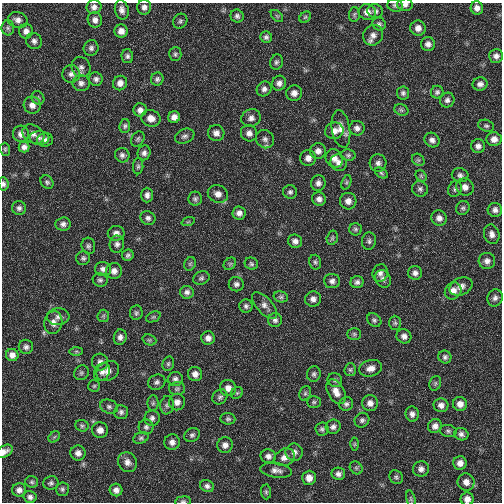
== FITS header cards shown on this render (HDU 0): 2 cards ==
NAXIS1  =                  500
NAXIS2  =                  500

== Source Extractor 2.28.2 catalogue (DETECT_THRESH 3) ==
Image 500 x 500 px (HDU 0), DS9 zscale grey, 1 PNG px = 1 image px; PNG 504 x 504 px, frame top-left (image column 1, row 500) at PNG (2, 3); each listed source drawn as its Kron ellipse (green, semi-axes under 4 px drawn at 4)
Background 4.78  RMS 2.3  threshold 6.79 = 3 sigma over >= 5 px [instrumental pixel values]
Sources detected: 225; all 225 listed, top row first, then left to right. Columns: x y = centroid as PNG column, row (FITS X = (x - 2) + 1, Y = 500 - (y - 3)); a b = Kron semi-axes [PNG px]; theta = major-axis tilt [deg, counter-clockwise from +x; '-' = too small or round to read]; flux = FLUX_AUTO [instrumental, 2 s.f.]
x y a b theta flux
395 5 8 6 -14 370
405 5 8 6 1 510
94 7 7 7 - 630
144 7 7 7 - 620
477 8 6 6 - 720
122 10 10 7 -77 730
375 11 8 7 - 480
367 12 8 8 - 880
354 14 7 5 87 280
237 16 7 6 - 430
277 16 7 4 -45 230
305 17 6 5 - 240
18 20 10 7 -15 750
95 20 8 7 - 710
180 21 8 7 - 370
379 24 7 6 - 380
8 28 7 6 - 400
418 28 8 7 - 880
26 31 7 7 - 680
121 31 6 6 - 880
373 35 10 9 - 940
266 37 6 5 - 390
34 41 8 7 - 560
428 44 7 7 - 610
91 48 8 7 - 500
175 54 7 6 - 310
127 56 7 5 -78 390
496 56 7 7 - 600
276 62 8 6 72 370
81 67 10 9 - 740
71 74 9 9 - 630
96 79 7 6 - 490
157 79 7 6 - 380
81 83 8 8 - 600
120 83 7 6 - 800
279 83 7 7 - 580
480 84 7 6 - 620
264 89 8 7 - 550
437 92 6 6 - 350
294 93 8 7 - 850
403 93 6 6 - 410
38 98 7 6 - 330
447 100 7 7 - 510
32 105 8 8 - 880
140 110 6 6 - 650
401 110 7 5 -23 310
174 117 6 5 - 810
151 118 10 8 -17 1100
251 118 10 8 23 740
125 126 7 5 84 340
486 126 8 5 -17 330
357 128 7 7 - 600
341 129 19 9 -81 1500
334 131 9 8 - 950
216 133 8 8 - 720
249 133 8 8 - 740
21 134 8 8 - 740
33 134 12 8 -31 840
185 136 10 7 20 510
39 138 10 7 0 560
138 139 8 6 59 330
265 139 9 8 - 650
494 139 7 7 - 920
45 140 8 7 - 530
432 140 8 7 - 610
478 146 7 7 - 630
24 147 5 5 - 550
5 149 6 5 - 250
318 151 8 7 - 750
144 153 7 6 - 530
122 155 7 7 - 490
348 155 7 5 -10 330
308 158 8 8 - 770
334 158 9 8 - 950
418 160 7 5 -44 260
339 163 8 8 - 740
378 163 9 8 - 610
138 166 8 5 89 310
381 173 7 4 -36 250
460 175 8 7 - 490
421 176 6 5 - 230
47 182 7 6 - 330
346 182 7 4 70 260
318 183 8 7 - 620
3 184 6 5 - 390
465 187 9 8 - 880
420 189 8 7 - 490
455 189 8 6 67 410
290 192 7 6 - 390
218 194 10 8 -23 990
147 195 7 6 - 560
195 199 7 7 - 380
319 199 7 6 - 680
348 201 8 8 - 880
19 208 7 7 - 460
463 208 7 6 - 360
495 210 7 7 - 600
239 213 7 6 - 680
148 218 8 6 -29 480
439 218 8 7 - 750
188 222 7 4 19 220
63 224 8 6 7 510
355 229 6 6 - 300
116 233 8 7 - 640
492 234 10 7 -76 790
332 238 7 5 75 280
295 241 7 6 - 610
369 241 8 7 - 430
117 244 8 7 - 530
88 246 8 6 -76 400
128 255 6 5 - 370
83 258 7 6 - 370
487 261 8 8 - 770
315 262 7 6 - 320
190 264 7 5 63 270
230 264 7 5 44 250
251 264 7 6 - 330
103 269 8 7 - 620
114 271 8 8 - 750
380 273 9 7 74 590
415 273 7 7 - 600
201 278 8 6 21 380
383 279 9 7 -60 590
100 280 7 6 - 380
332 281 8 7 - 560
357 282 6 6 - 490
236 284 7 7 - 510
461 286 12 8 24 860
453 291 9 8 - 1000
187 292 7 6 - 510
281 297 7 5 -14 330
495 298 9 7 69 580
313 299 8 7 - 660
265 305 16 8 -47 910
246 306 6 6 - 400
136 313 7 6 - 350
103 316 6 6 - 270
58 317 11 8 3 660
153 317 8 5 24 290
275 320 7 7 - 450
374 320 8 6 -40 370
53 323 11 9 79 940
395 323 7 6 - 300
354 334 7 5 -1 270
404 336 7 7 - 660
120 337 8 6 77 640
208 338 7 6 - 690
149 340 7 5 -20 280
26 347 7 7 - 460
76 351 7 4 1 240
12 355 6 6 - 750
445 357 6 6 - 420
100 362 8 8 - 640
168 364 7 5 75 280
371 368 11 8 14 1000
350 370 6 6 - 290
108 371 12 9 32 1000
102 372 10 7 58 640
81 373 8 7 - 360
195 374 7 7 - 760
314 374 8 7 - 390
175 379 7 7 - 490
335 380 7 6 - 380
157 382 9 7 22 500
435 383 7 5 70 290
94 386 6 6 - 260
228 388 8 8 - 920
177 389 8 6 3 340
336 392 13 8 -61 1200
237 393 6 5 - 260
305 393 7 5 69 320
220 397 8 7 - 420
177 402 8 8 - 700
314 402 7 5 0 260
153 403 8 5 89 280
370 403 8 8 - 790
346 404 7 6 - 410
460 404 7 7 - 930
167 405 9 6 83 430
441 405 7 7 - 660
109 407 9 7 -24 470
121 412 7 7 - 450
412 414 7 6 - 580
152 418 7 7 - 550
228 419 7 5 -7 330
362 420 7 7 - 430
82 426 7 5 -20 300
435 426 7 6 - 690
146 427 7 7 - 450
333 427 7 7 - 520
322 429 6 6 - 350
100 430 8 8 - 910
448 431 8 6 -11 370
461 434 7 6 - 500
192 435 8 7 - 410
54 437 6 5 - 250
141 438 8 5 22 330
172 442 8 7 - 770
355 444 6 4 89 220
225 445 8 7 - 710
4 451 9 5 32 760
294 452 8 8 - 740
78 453 7 7 - 720
268 456 8 7 - 610
285 457 11 8 28 930
127 462 10 9 - 890
460 463 7 6 - 860
356 468 7 5 -45 270
421 469 8 7 - 680
276 470 16 7 -8 860
338 474 7 6 - 550
396 477 7 6 - 320
309 478 7 7 - 1000
32 482 6 5 - 300
466 482 8 8 - 910
51 483 8 6 12 380
207 486 7 5 -27 440
62 489 6 6 - 340
19 490 7 6 - 650
116 490 6 6 - 650
266 492 7 5 -90 270
30 497 6 6 - 480
411 499 8 4 -77 250
467 499 6 6 - 850
183 501 8 5 8 270
At the frame edge (FLAGS 8, measured only in part): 5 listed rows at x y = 405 5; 3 184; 4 451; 467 499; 183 501